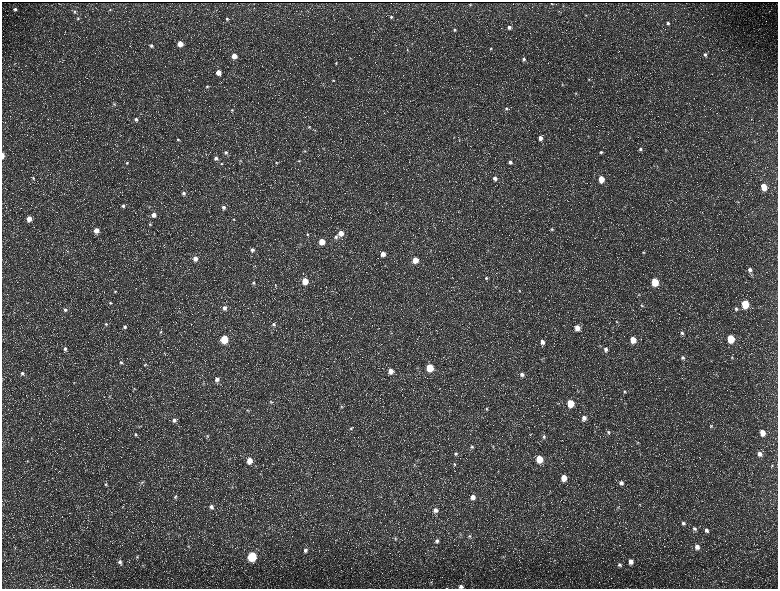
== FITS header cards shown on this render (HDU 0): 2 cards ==
NAXIS1  =                 1552 / length of data axis 1
NAXIS2  =                 1173 / length of data axis 2

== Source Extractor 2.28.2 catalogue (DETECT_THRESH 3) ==
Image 1552 x 1173 px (HDU 0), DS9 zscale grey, zoomed out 1/2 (1 PNG px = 2 x 2 image px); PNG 780 x 591 px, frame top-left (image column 1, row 1173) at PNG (2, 2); no overlay
Background 216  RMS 9.7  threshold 29.1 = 3 sigma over >= 5 px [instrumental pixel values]
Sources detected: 228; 36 cannot appear on this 1/2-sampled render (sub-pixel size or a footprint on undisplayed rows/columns) and are not listed; the other 192 listed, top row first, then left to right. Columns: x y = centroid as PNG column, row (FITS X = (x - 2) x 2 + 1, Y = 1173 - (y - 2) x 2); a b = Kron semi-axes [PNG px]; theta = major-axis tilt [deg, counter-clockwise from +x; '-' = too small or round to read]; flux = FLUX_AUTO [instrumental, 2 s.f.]
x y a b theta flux
552 3 2 1 - 1200
470 5 2 2 - 1400
15 9 4 3 - 4100
110 10 4 3 - 1500
74 11 4 4 - 2700
586 15 3 3 - 1400
391 17 4 4 - 2900
78 18 4 4 - 2500
227 19 4 4 - 2900
668 23 4 4 - 3800
509 27 5 5 - 7000
455 30 5 4 - 3700
180 44 4 4 - 23000
412 44 3 2 - 980
151 46 5 5 - 5600
491 48 4 4 - 2100
407 50 4 3 - 1700
705 54 5 4 - 4900
234 56 4 4 - 22000
524 59 4 4 - 4700
336 63 4 4 - 2700
218 72 4 4 - 15000
589 79 4 3 - 1900
333 80 4 4 - 2400
323 85 3 2 - 1200
562 85 4 3 - 1600
207 86 5 4 - 2500
576 93 4 3 - 1800
114 104 6 4 -33 3300
506 109 5 4 - 3900
232 110 4 4 - 2600
136 119 5 5 - 7200
309 127 4 3 - 2200
588 136 3 2 - 980
540 138 5 4 - 11000
178 140 5 4 - 3000
459 140 4 3 - 1500
754 141 4 2 - 1200
117 145 3 3 - 1300
143 147 3 2 - 1100
640 149 5 4 - 4400
666 150 4 3 - 1300
305 151 4 3 - 2100
226 152 5 5 - 5100
601 152 5 4 - 3700
3 155 4 2 - 11000
216 158 5 5 - 6000
240 161 4 3 - 1600
299 161 4 3 - 1600
510 162 5 5 - 6200
127 163 5 4 - 3400
276 163 4 4 - 2200
221 164 4 4 - 2200
657 166 4 4 - 2000
33 178 4 4 - 2600
495 178 5 5 - 9100
601 179 5 4 - 32000
764 187 5 4 - 37000
184 193 5 4 - 5200
738 202 3 2 - 1200
386 203 4 2 - 1300
123 206 5 5 - 4900
149 207 4 3 - 1600
223 207 5 5 - 6700
154 215 5 5 - 13000
29 219 5 4 - 20000
234 219 4 3 - 1700
150 224 5 4 - 2600
552 229 6 4 -32 3600
96 230 5 4 - 18000
341 233 5 5 - 20000
307 234 4 4 - 2800
336 237 5 5 - 4700
322 241 5 4 - 31000
300 244 3 2 - 1300
252 250 5 5 - 6800
67 251 4 2 - 1100
643 252 4 4 - 2800
383 254 5 4 - 16000
342 256 3 2 - 1300
195 259 5 5 - 15000
415 260 5 4 - 29000
385 265 4 3 - 1600
254 266 5 3 - 1600
750 270 8 5 -72 9600
486 278 4 4 - 3000
305 281 5 4 - 41000
655 282 5 4 - 65000
253 283 5 5 - 4200
275 285 5 4 - 2900
115 291 4 4 - 2300
519 291 5 4 - 3200
639 294 5 4 - 2700
110 303 4 4 - 2400
745 304 5 4 - 89000
642 306 5 4 - 2700
224 308 5 5 - 8200
736 309 6 5 - 4900
65 310 5 5 - 4800
617 321 4 4 - 2600
106 324 5 4 - 2900
274 324 6 5 - 5300
125 327 5 4 - 4800
577 328 5 5 - 24000
161 332 5 4 - 2800
391 333 3 2 - 1100
682 333 5 5 - 4300
224 339 5 4 - 91000
731 339 5 4 - 75000
633 340 5 5 - 32000
542 342 6 5 - 11000
600 345 3 3 - 1500
65 349 5 4 - 5500
606 349 7 5 -81 8800
164 353 3 2 - 1100
732 357 5 4 - 2500
683 358 6 5 - 5900
121 362 5 4 - 3300
145 364 5 3 - 2200
430 367 5 4 - 62000
390 371 5 5 - 16000
22 373 5 5 - 5000
522 374 5 4 - 7200
217 379 6 5 - 9500
74 382 5 2 - 1300
203 384 5 4 - 2500
134 389 5 3 - 2100
624 392 5 4 - 3500
109 397 4 3 - 1400
271 401 5 4 - 2600
571 403 5 4 - 52000
341 406 6 5 - 3700
487 409 5 4 - 2800
247 410 4 3 - 2000
584 418 6 5 - 11000
174 420 5 5 - 5900
711 426 6 5 - 4100
139 427 4 3 - 1600
351 428 5 5 - 3100
595 431 4 3 - 1600
608 432 6 4 -62 4200
762 433 5 4 - 22000
136 434 5 4 - 2900
207 436 5 5 - 3200
544 437 5 5 - 3900
31 438 4 3 - 1600
637 442 5 4 - 2600
472 447 6 5 - 4600
493 447 4 3 - 1700
456 454 5 5 - 4300
759 454 6 5 - 9000
539 459 5 4 - 51000
250 460 5 5 - 23000
27 461 4 3 - 1400
454 464 6 4 -73 3100
415 465 6 4 58 3100
772 465 5 3 - 2100
260 474 4 2 - 1200
564 478 5 5 - 32000
142 482 4 3 - 2400
621 483 6 5 - 7700
106 484 6 5 - 4300
232 487 4 3 - 1500
175 497 6 5 - 4300
473 497 5 5 - 12000
640 505 4 3 - 2000
211 507 5 5 - 7500
618 508 5 2 - 1900
435 510 6 6 - 10000
683 523 6 5 - 5200
269 528 4 2 - 1100
695 529 6 5 - 5400
706 530 6 5 - 7900
461 534 5 4 - 2700
469 536 6 5 - 4800
395 539 5 5 - 2800
47 540 4 2 - 1200
437 541 6 6 - 7200
188 547 4 4 - 2500
697 547 6 5 - 11000
15 548 4 3 - 1700
305 550 6 6 - 7500
252 556 5 5 - 160000
137 557 4 4 - 2100
503 557 5 3 - 2100
120 562 7 4 -65 6000
631 562 5 5 - 13000
143 565 3 3 - 1600
619 565 5 4 - 4300
431 582 5 3 - 2300
461 586 5 4 - 6700
446 588 3 2 - 690
At the frame edge (FLAGS 8, measured only in part): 3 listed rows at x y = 3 155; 461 586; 446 588
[36 sub-pixel or undisplayed-footprint detections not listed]